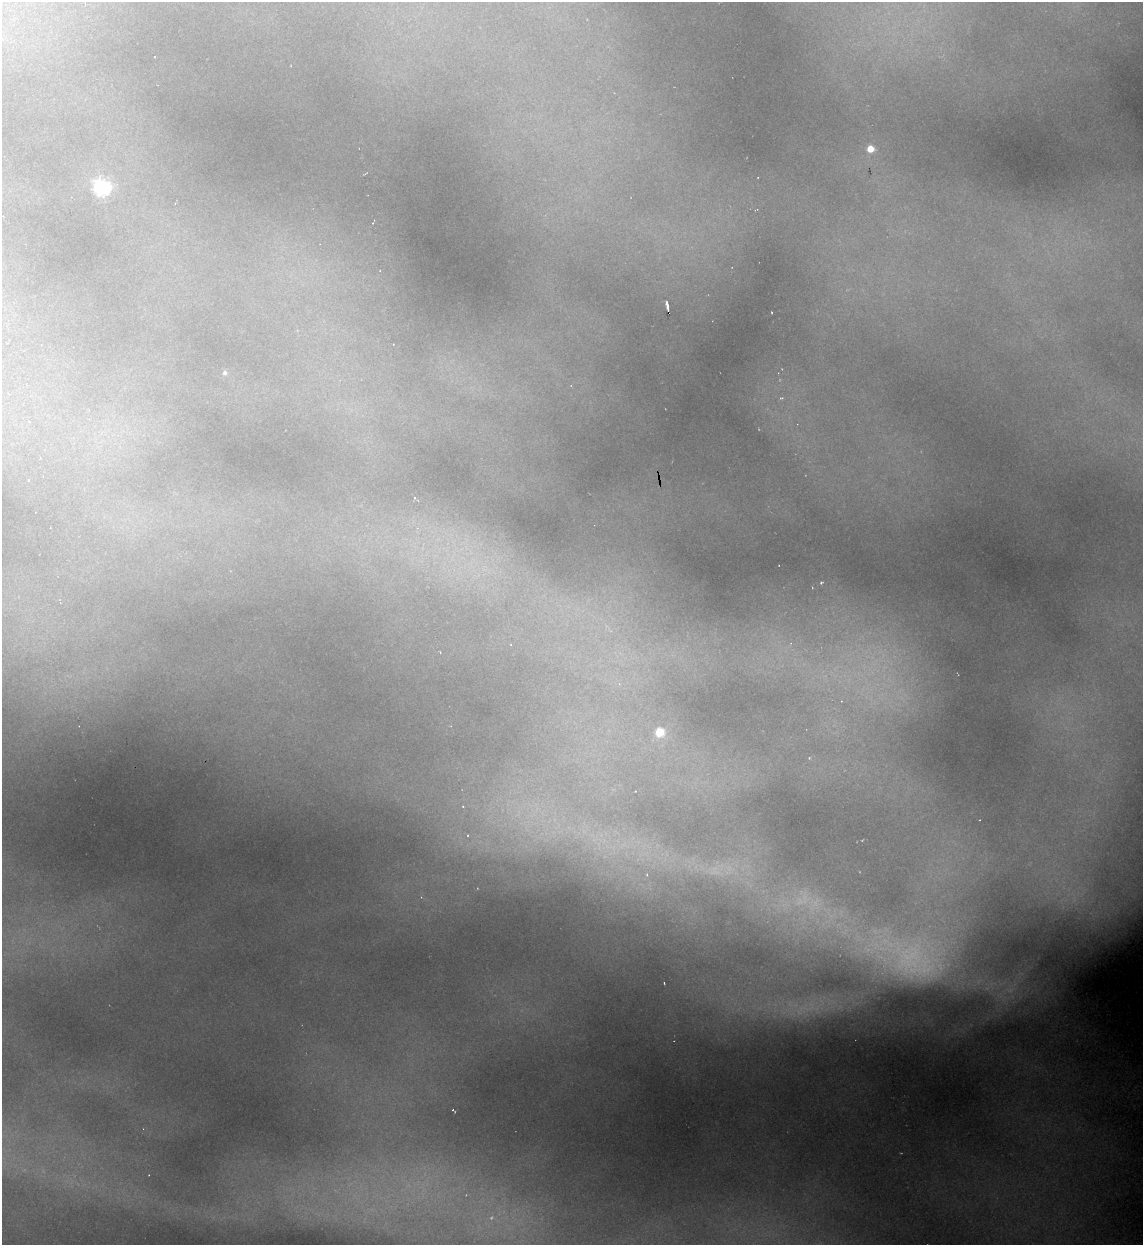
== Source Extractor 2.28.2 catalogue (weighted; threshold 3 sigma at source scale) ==
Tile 11 of 4 x 4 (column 3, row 3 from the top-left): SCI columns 2532-3672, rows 1244-2486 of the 4945 x 4971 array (HDU 1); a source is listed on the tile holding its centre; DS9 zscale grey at full resolution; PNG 1145 x 1247 px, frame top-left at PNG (2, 2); no overlay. Shown black and unused: <1% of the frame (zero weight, under 2 of 3 exposures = <1% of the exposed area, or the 3 px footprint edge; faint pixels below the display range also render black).
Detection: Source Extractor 2.28.2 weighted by HDU 2 'WHT'; one run over the whole footprint, this tile lists its part. Background 1.82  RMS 0.026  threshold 0.119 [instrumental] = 3 sigma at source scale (4.5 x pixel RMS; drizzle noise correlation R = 1.50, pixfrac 1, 0.05/0.05 arcsec/px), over >= 5 px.
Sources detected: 11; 3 too faint to see at this stretch — not listed; the other 8 listed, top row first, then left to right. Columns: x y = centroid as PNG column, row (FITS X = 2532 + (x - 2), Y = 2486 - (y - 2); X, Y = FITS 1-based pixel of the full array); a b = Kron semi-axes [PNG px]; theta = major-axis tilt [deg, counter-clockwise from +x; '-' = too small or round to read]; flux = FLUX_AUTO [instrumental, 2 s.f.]
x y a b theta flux
870 149 5 5 - 70
102 187 7 6 - 1000
667 305 8 3 -78 25
224 373 6 5 - 7.9
29 480 3 2 - 3.7
821 583 3 2 - 3.6
659 732 5 5 - 160
453 1110 4 2 - 4.7